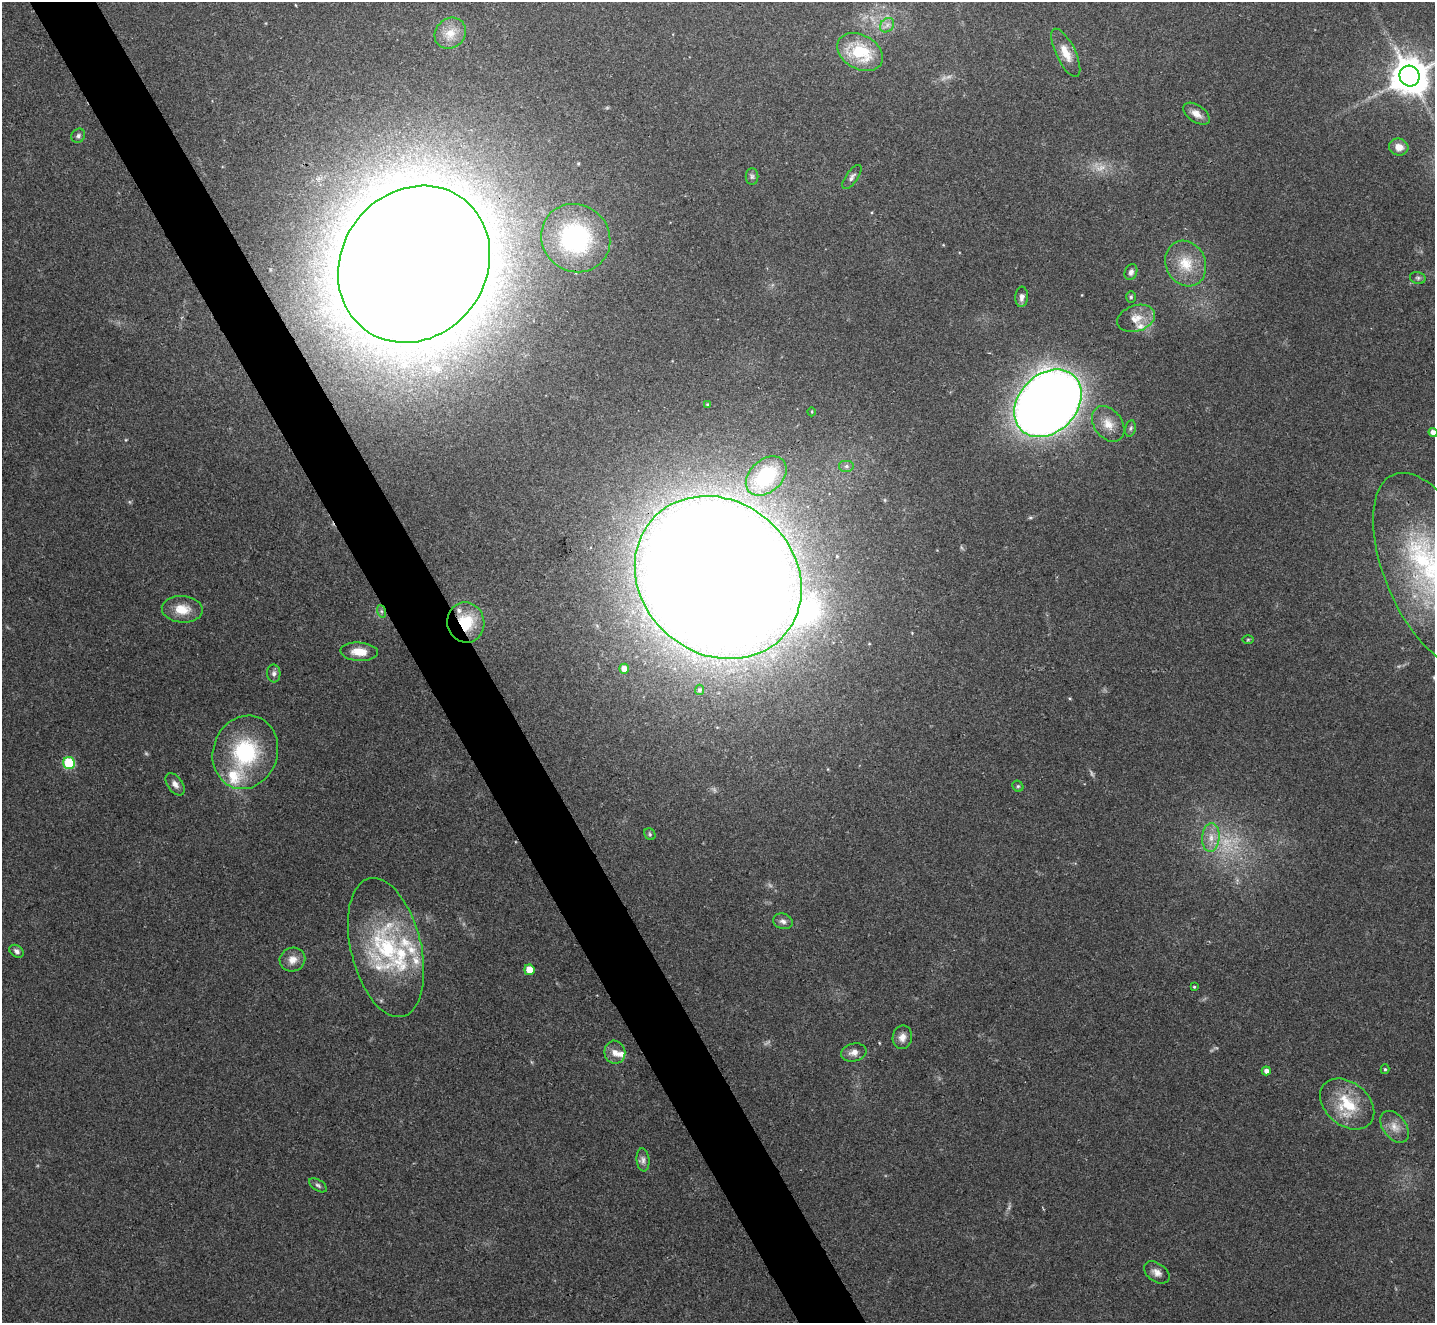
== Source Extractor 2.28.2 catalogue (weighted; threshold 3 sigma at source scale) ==
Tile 11 of 4 x 4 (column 3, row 3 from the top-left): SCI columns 2871-4303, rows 1477-2797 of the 5739 x 5730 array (HDU 1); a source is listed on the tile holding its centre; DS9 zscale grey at full resolution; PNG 1437 x 1325 px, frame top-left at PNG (2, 2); each listed source drawn as its Kron ellipse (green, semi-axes under 4 px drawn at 4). Shown black and unused: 5% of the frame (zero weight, under 3 of 4 exposures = <1% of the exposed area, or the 3 px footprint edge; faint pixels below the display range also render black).
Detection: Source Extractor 2.28.2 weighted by HDU 2 'WHT'; one run over the whole footprint, this tile lists its part. Background 0.0993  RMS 0.0063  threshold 0.0284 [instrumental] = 3 sigma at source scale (4.5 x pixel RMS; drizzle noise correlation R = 1.50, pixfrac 1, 0.05/0.05 arcsec/px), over >= 5 px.
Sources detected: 76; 8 too faint to see at this stretch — neither listed nor drawn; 10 inside a brighter listed object's ellipse — not listed separately; the other 58 listed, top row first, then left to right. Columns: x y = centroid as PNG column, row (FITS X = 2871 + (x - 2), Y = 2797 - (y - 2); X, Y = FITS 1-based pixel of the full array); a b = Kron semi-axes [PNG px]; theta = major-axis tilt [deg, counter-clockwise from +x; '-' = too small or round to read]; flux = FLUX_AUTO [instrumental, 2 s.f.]
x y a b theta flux
887 25 8 6 47 2.5
450 33 17 14 44 10
860 52 24 17 -29 31
1066 53 26 9 -64 9
1410 76 10 10 - 1800
1196 114 15 8 -34 5.2
78 136 7 6 - 1.7
1399 147 10 8 -15 5.7
752 176 8 6 -90 1.6
852 177 14 6 55 2.4
576 238 35 33 -39 92
414 264 82 72 52 6200
1186 264 23 20 -65 17
1131 272 8 6 68 2.4
1418 278 8 6 -14 1.5
1022 297 10 6 85 3.2
1131 297 6 5 - 0.96
1136 318 19 13 19 9.2
1048 403 38 29 45 1300
708 405 3 3 - 0.95
812 412 4 3 - 0.57
1108 424 20 14 -53 9.4
1130 428 8 5 79 1.3
1433 432 4 4 - 3.9
846 466 8 6 0 2
766 476 23 16 42 49
1434 571 105 49 -66 140
718 577 88 76 -41 4200
182 609 20 13 -4 12
381 611 6 4 -71 1.3
466 622 20 18 -77 25
1248 640 6 4 1 0.75
359 652 19 9 -4 9.1
624 669 5 5 - 7
274 673 9 6 -86 2.3
700 690 5 4 - 1.5
245 752 37 32 70 61
69 763 6 5 - 45
175 784 12 7 -54 3.4
1018 786 6 5 - 1
650 834 6 5 - 1.1
1211 838 14 8 85 7.1
783 921 10 7 -16 2.7
386 947 71 35 -76 85
17 951 8 5 -36 2.3
292 960 13 12 - 6
529 970 5 5 - 7.9
1194 987 3 3 - 0.72
902 1037 12 9 81 4.6
615 1052 11 10 - 4.9
854 1052 13 9 13 4.2
1385 1069 5 4 - 0.87
1266 1071 4 4 - 3.4
1347 1104 30 21 -40 27
1395 1127 18 11 -53 7
643 1160 12 6 -85 2.7
318 1185 10 5 -33 1.6
1157 1272 14 9 -35 4.2
Overlapping masked pixels (flux is a lower limit): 4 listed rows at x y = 414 264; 1048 403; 718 577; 466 622
Isophote crosses this tile's border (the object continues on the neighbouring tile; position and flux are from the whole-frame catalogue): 2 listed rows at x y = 1433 432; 1434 571